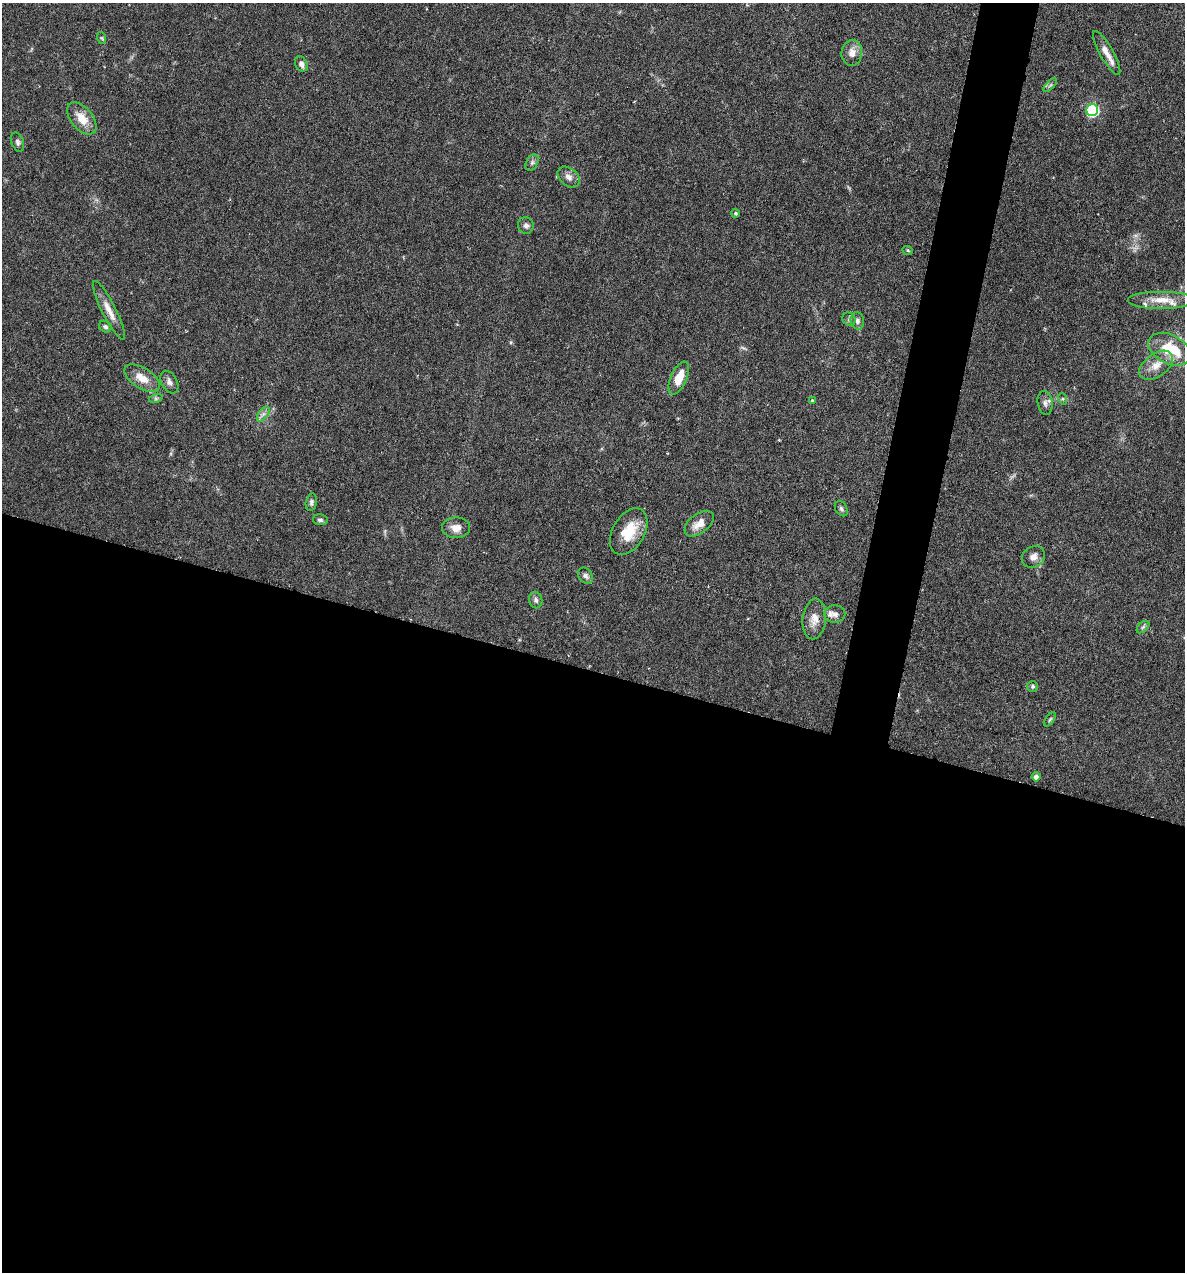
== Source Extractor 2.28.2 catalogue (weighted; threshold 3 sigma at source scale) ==
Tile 14 of 4 x 4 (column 2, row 4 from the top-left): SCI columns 1306-2488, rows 1-1270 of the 5097 x 5080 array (HDU 1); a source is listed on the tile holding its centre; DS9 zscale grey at full resolution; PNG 1187 x 1274 px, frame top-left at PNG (2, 3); each listed source drawn as its Kron ellipse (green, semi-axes under 4 px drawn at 4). Shown black and unused: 50% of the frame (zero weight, under 4 of 7 exposures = <1% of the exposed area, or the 3 px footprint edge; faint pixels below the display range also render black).
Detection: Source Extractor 2.28.2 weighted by HDU 2 'WHT'; one run over the whole footprint, this tile lists its part. Background 0.111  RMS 0.0036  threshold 0.0147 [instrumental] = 3 sigma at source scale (4.09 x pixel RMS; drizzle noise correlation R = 1.36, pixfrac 0.8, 0.05/0.05 arcsec/px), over >= 5 px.
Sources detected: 46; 3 inside a brighter listed object's ellipse — not listed separately; the other 43 listed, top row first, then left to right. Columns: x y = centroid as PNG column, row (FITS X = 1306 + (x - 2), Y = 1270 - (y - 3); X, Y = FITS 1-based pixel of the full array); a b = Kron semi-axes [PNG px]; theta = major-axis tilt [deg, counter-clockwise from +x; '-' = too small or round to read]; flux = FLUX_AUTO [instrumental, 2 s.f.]
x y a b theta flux
102 38 6 4 -71 0.43
852 53 13 10 86 3
1107 53 25 7 -60 3.3
301 64 8 6 -64 1.6
1050 85 9 3 45 0.61
1092 110 6 6 - 39
82 118 19 11 -50 5.6
18 142 10 6 -71 0.96
532 162 9 5 63 0.97
569 177 12 8 -40 2
735 213 4 4 - 0.59
526 225 8 8 - 1.2
908 251 5 3 - 0.34
1162 300 34 9 0 6
109 310 32 7 -63 4
849 319 7 6 - 0.83
857 321 8 7 - 1.2
105 327 6 5 - 0.78
1169 349 22 14 -27 9.2
1156 365 19 11 35 4.5
142 378 20 10 -32 4.6
679 378 17 8 66 5.9
169 382 12 7 -60 1.6
156 398 7 4 18 0.52
1063 399 6 3 -72 0.39
812 400 4 3 - 0.49
1045 403 12 7 -80 1.5
263 414 9 4 53 1.2
311 502 8 5 77 0.85
841 508 8 5 -59 0.78
320 520 7 5 -10 0.79
699 524 17 9 38 3.5
456 528 14 10 1 3
629 531 25 16 60 9.5
1033 557 12 10 36 2.3
585 576 9 6 -51 1.1
536 600 8 6 -75 1.1
835 614 10 9 - 1.8
814 619 20 11 84 3.9
1143 627 7 4 44 0.65
1033 686 5 5 - 0.59
1050 719 8 4 54 0.53
1036 777 4 4 - 1.5